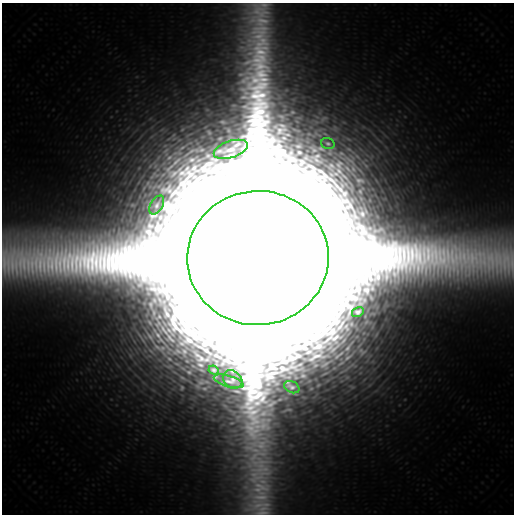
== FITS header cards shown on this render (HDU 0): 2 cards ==
NAXIS1  =                  512 / length of axis1
NAXIS2  =                  512 / length of axis2

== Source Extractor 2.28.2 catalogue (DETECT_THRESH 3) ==
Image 512 x 512 px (HDU 0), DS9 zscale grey, 1 PNG px = 1 image px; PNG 516 x 516 px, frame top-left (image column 1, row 512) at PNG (2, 3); each listed source drawn as its Kron ellipse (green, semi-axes under 4 px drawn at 4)
Background 35900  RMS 15000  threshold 45500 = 3 sigma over >= 5 px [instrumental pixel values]
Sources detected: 9; all 9 listed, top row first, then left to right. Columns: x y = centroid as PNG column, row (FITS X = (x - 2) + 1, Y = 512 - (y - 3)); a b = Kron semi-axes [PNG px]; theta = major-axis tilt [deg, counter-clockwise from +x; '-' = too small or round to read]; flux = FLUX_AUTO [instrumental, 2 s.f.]
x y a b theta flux
328 143 7 5 -17 1.9e+06
231 149 17 8 19 1.0e+07
157 205 10 6 60 4.1e+06
258 258 71 67 5 4.1e+11
358 312 6 4 32 3.6e+06
214 370 5 4 - 2.5e+06
233 379 10 8 -37 4.8e+06
229 381 15 5 -16 6.8e+06
292 387 8 5 -28 2.9e+06
At the frame edge (FLAGS 8, measured only in part): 1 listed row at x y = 258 258